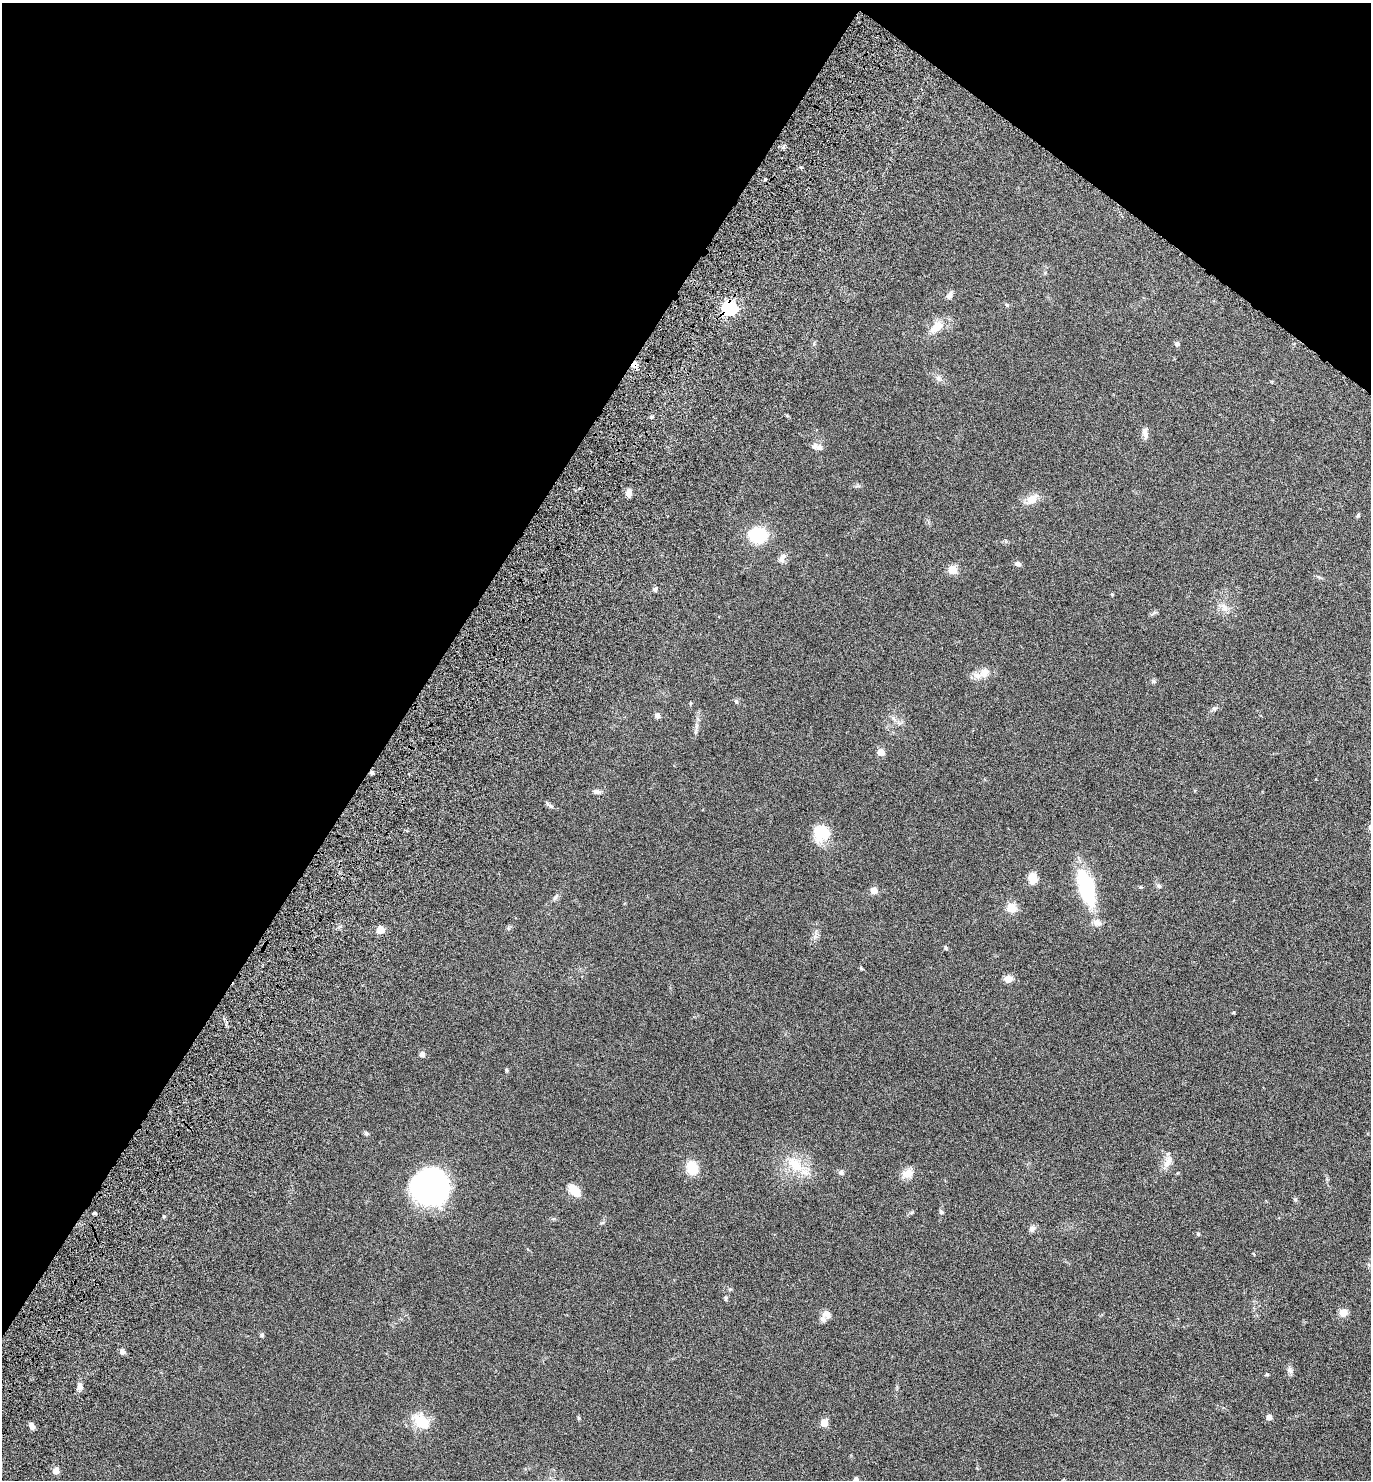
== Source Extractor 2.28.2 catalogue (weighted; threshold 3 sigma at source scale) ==
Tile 2 of 4 x 4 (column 2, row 1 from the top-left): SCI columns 1637-3005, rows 4515-5992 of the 6147 x 6073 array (HDU 1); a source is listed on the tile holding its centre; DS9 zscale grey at full resolution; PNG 1373 x 1482 px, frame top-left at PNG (2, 3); no overlay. Shown black and unused: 34% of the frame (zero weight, under 6 of 12 exposures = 6% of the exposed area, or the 3 px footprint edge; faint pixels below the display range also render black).
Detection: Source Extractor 2.28.2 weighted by HDU 2 'WHT'; one run over the whole footprint, this tile lists its part. Background 0.0751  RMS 0.0039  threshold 0.0159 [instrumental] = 3 sigma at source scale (4.09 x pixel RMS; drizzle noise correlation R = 1.36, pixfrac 0.8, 0.05/0.05 arcsec/px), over >= 5 px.
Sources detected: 76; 1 inside a brighter object's white glare — not listed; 1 inside a brighter listed object's ellipse — not listed separately; the other 74 listed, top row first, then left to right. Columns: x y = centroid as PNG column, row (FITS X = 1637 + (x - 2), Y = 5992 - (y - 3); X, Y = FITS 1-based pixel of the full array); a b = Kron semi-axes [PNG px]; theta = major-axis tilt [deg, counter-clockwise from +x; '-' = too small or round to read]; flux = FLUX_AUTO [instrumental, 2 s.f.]
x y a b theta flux
949 295 11 7 60 1.2
1007 305 5 5 - 0.42
729 308 7 6 - 74
936 327 19 11 40 5.2
1177 343 5 5 - 0.94
634 365 8 7 - 1.9
938 378 10 7 -47 1.3
1145 431 12 7 77 1.5
818 447 14 7 -15 1.8
629 493 9 6 90 2.1
1032 499 18 10 36 3.7
1358 515 5 5 - 0.49
758 535 8 7 - 44
782 559 14 8 70 1.8
1018 564 7 5 -17 1.2
952 570 5 5 - 12
655 589 6 5 - 0.64
1112 594 5 3 - 0.29
1224 607 12 8 -56 2.2
985 672 14 12 56 3.4
1154 681 6 5 - 0.58
736 701 7 5 -71 0.6
1214 708 8 4 9 0.69
657 715 7 6 - 1.1
894 719 9 4 -45 0.96
696 726 7 4 88 0.87
881 752 5 5 - 5.9
372 773 4 4 - 0.83
596 792 10 6 -10 1.2
550 805 16 3 -35 0.81
821 833 21 17 55 8.9
1032 878 12 8 -86 4.3
1159 886 7 5 -31 0.76
1086 889 38 17 -73 26
874 890 5 5 - 5.9
555 897 11 4 45 0.89
1011 908 9 9 - 4.5
380 930 5 5 - 8.7
946 948 6 4 -49 0.45
861 968 5 4 - 0.35
1008 979 10 7 13 2.4
1233 1012 5 4 - 0.33
422 1054 6 6 - 1.4
506 1070 5 4 - 0.44
366 1133 6 5 - 0.62
1168 1162 19 8 61 2.7
795 1165 27 15 -40 9.6
692 1168 11 9 -67 8.8
841 1172 7 6 - 0.75
907 1173 16 12 20 3.1
430 1187 30 29 - 84
574 1191 14 9 -46 5.5
1295 1199 6 4 -19 0.42
941 1211 7 4 -62 0.59
94 1213 3 3 - 0.62
911 1213 6 4 20 0.47
602 1223 6 4 19 0.45
1032 1228 9 6 54 1.3
1198 1234 4 4 - 0.56
730 1289 5 5 - 0.42
726 1298 5 5 - 0.57
1343 1312 9 8 - 2.7
827 1314 13 10 -43 2.1
262 1335 5 4 - 0.57
122 1352 7 6 - 0.98
1290 1370 11 6 -75 1.1
1267 1374 5 4 - 0.41
79 1386 10 6 -88 1.5
1269 1417 6 5 - 1.5
421 1422 17 11 -39 9.8
824 1423 5 5 - 7.6
32 1426 7 5 -60 1.5
56 1471 5 5 - 4.1
856 1479 4 4 - 1.3
Overlapping masked pixels (flux is a lower limit): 3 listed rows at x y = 729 308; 634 365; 372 773
Isophote crosses this tile's border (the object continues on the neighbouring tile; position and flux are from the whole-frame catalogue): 1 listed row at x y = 856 1479
Unlisted compact peaks at least as high as the median listed source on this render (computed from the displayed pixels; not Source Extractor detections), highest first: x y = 164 1216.